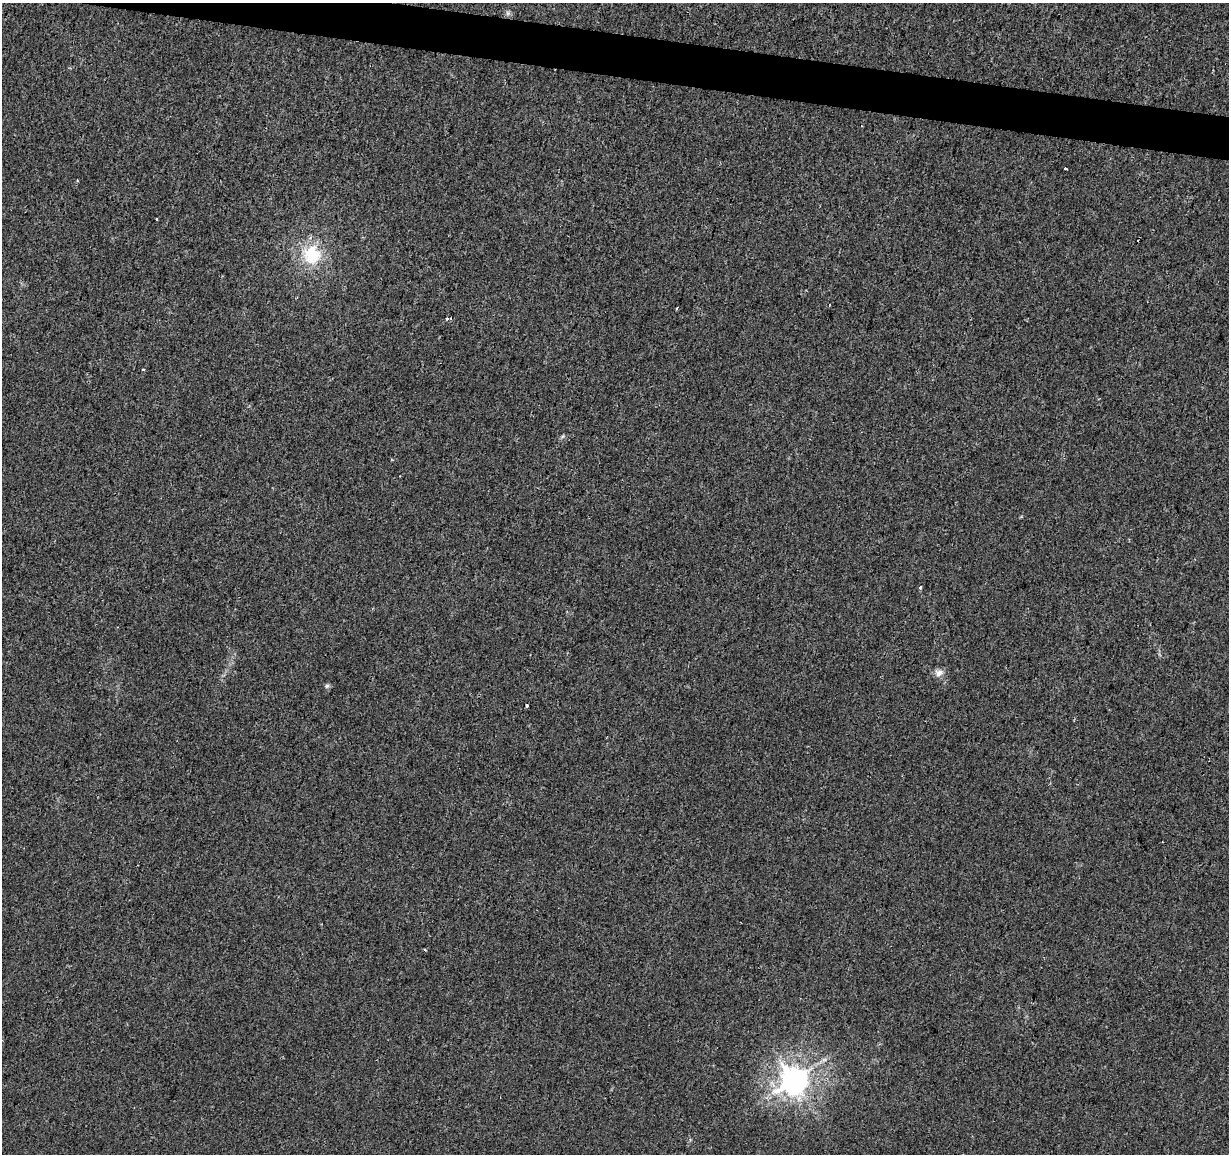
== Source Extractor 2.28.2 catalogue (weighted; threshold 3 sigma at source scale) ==
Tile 11 of 4 x 4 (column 3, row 3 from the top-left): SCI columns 2453-3679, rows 1377-2528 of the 4913 x 5118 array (HDU 1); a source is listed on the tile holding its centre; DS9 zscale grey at full resolution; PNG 1231 x 1156 px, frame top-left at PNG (2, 3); no overlay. Shown black and unused: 3% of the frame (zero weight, under 2 of 3 exposures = <1% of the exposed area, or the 3 px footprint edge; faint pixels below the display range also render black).
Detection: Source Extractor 2.28.2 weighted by HDU 2 'WHT'; one run over the whole footprint, this tile lists its part. Background 0.00516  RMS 0.0036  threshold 0.016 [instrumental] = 3 sigma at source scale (4.5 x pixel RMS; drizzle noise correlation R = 1.50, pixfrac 1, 0.0396/0.0396 arcsec/px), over >= 5 px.
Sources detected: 17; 1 cosmic-ray / hot-pixel residue — not listed; the other 16 listed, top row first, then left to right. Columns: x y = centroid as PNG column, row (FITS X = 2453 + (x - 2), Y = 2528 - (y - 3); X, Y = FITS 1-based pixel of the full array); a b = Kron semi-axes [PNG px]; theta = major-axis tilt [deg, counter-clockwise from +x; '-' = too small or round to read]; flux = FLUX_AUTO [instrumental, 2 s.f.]
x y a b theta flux
508 13 7 4 -89 0.72
1065 168 3 3 - 1.6
77 181 4 3 - 0.33
157 219 3 3 - 1
312 255 27 25 -78 16
829 305 3 2 - 0.24
677 308 3 2 - 0.39
447 319 5 4 - 0.72
143 369 3 2 - 0.3
920 588 3 3 - 0.54
939 673 11 9 12 2
327 686 7 5 3 0.75
527 705 3 3 - 0.59
425 950 3 3 - 0.51
824 1060 7 4 0 0.77
794 1080 8 8 - 480
Unlisted compact peaks at least as high as the median listed source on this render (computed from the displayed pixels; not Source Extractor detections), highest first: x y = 563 436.